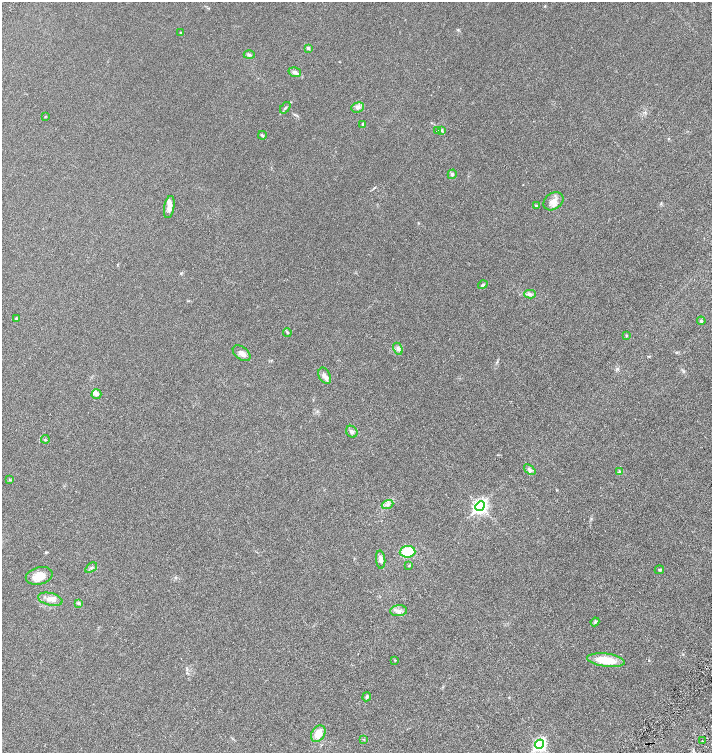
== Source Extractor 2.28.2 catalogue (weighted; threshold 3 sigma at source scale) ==
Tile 6 of 4 x 4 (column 2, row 2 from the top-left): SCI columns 1719-3137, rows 3069-4569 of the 6158 x 6158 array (HDU 1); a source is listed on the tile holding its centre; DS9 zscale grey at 2 x 2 block average (1 PNG px = mean of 2 x 2 image px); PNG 714 x 755 px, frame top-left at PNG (2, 2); each listed source drawn as its Kron ellipse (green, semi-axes under 4 px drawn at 4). Shown black and unused: <1% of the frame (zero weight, under 3 of 6 exposures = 1% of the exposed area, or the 3 px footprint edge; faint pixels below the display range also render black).
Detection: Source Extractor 2.28.2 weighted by HDU 2 'WHT'; one run over the whole footprint, this tile lists its part. Background 0.0255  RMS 0.0046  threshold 0.0187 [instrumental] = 3 sigma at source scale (4.09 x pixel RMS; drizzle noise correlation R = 1.36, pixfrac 0.8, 0.05/0.05 arcsec/px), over >= 5 px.
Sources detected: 51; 2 inside a brighter listed object's ellipse — not listed separately; the other 49 listed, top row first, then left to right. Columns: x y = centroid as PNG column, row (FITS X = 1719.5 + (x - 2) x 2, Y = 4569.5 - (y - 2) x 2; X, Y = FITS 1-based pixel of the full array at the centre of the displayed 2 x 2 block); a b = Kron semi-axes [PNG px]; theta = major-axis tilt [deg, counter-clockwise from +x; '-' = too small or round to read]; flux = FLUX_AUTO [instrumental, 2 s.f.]
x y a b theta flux
180 33 2 2 - 0.81
308 48 4 3 - 1.5
249 55 6 3 0 1.5
295 72 6 4 -18 2.7
358 107 6 5 - 2.6
285 108 6 2 52 1.2
45 117 3 2 - 0.47
363 124 4 3 - 0.77
442 130 4 3 - 0.97
437 131 3 2 - 0.6
262 135 4 3 - 1.1
452 174 5 4 - 1.5
553 201 11 8 33 6.5
536 206 4 3 - 0.96
169 207 11 5 80 4.8
483 285 5 3 - 1.2
530 294 6 2 0 1.5
16 318 2 2 - 1.2
701 321 4 3 - 1.5
287 332 4 3 - 0.89
626 336 3 3 - 0.65
398 349 6 4 -64 2.5
242 353 10 6 -38 4.3
325 376 9 5 -63 3.7
96 394 5 4 - 2.9
352 432 6 5 - 2.9
45 439 4 2 - 0.69
530 470 6 4 -40 2.2
620 472 4 3 - 1.1
10 480 3 2 - 0.56
387 504 6 4 21 2.3
480 506 5 4 - 220
408 552 8 6 3 27
381 560 9 4 -85 3.8
409 566 4 3 - 0.71
91 568 7 3 35 1.7
659 570 4 2 - 0.91
39 576 13 8 13 10
50 599 12 6 -14 5.7
78 603 4 2 - 0.93
399 611 8 5 4 4.1
595 622 4 3 - 1.3
395 660 2 2 - 0.77
606 660 19 6 -7 21
367 697 4 3 - 1.1
318 734 9 6 58 10
363 739 3 2 - 0.5
702 741 2 2 - 0.37
540 744 5 4 - 140
Diffuse or blended objects may show on this block-average render without a row.